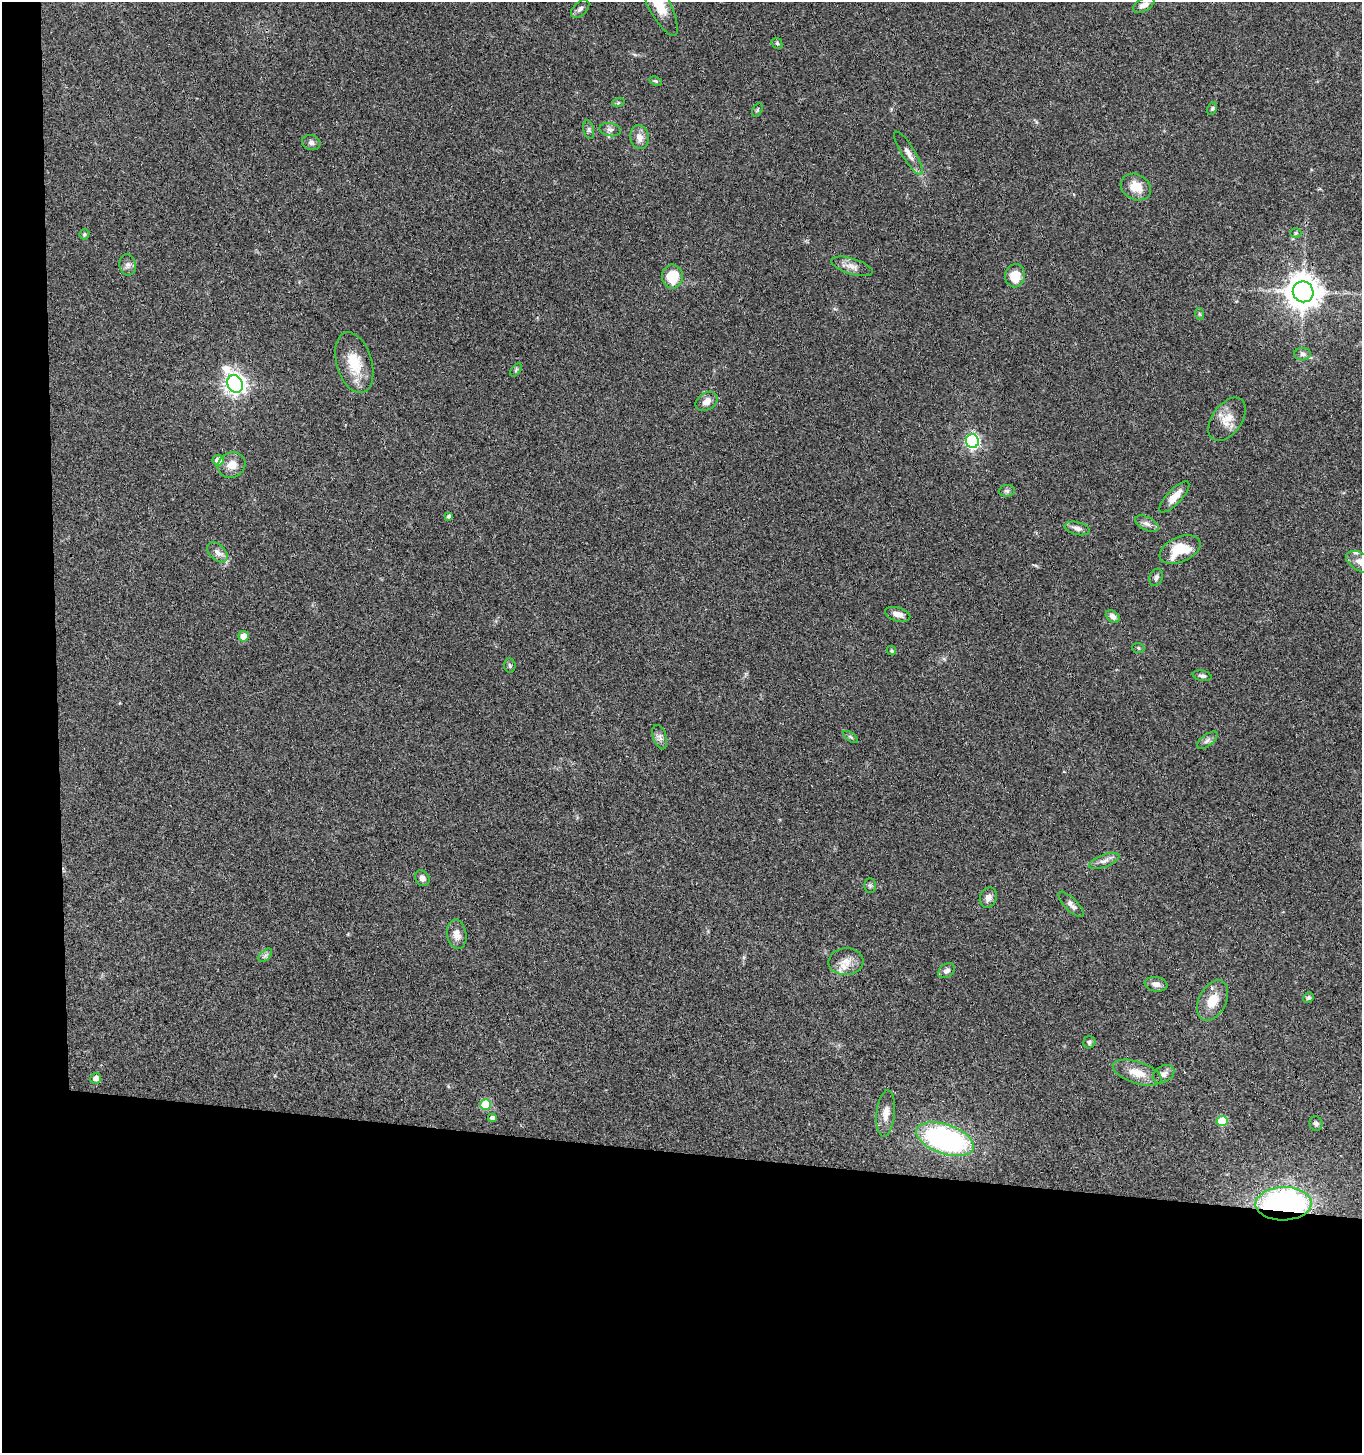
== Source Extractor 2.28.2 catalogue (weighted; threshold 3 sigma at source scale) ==
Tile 7 of 3 x 3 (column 1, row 3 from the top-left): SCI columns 205-1564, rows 6-1456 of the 4441 x 4368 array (HDU 1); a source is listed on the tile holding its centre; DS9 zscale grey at full resolution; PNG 1364 x 1455 px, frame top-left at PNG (2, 2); each listed source drawn as its Kron ellipse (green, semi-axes under 4 px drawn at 4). Shown black and unused: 24% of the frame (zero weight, under 3 of 4 exposures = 6% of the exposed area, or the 3 px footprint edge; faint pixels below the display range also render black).
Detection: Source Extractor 2.28.2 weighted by HDU 2 'WHT'; one run over the whole footprint, this tile lists its part. Background 0.0675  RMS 0.0053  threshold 0.0238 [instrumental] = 3 sigma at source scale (4.5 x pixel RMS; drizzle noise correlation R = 1.50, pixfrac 1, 0.05/0.05 arcsec/px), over >= 5 px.
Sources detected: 75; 2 inside a brighter listed object's ellipse — not listed separately; the other 73 listed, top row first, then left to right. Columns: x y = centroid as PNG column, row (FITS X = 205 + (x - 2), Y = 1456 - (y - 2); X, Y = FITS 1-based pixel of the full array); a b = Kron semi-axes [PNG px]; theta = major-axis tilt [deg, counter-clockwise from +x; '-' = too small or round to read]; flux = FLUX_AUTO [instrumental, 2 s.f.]
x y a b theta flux
658 3 37 11 -62 15
1144 5 12 6 28 2.8
580 9 11 6 45 1.8
777 43 6 5 - 0.75
655 81 6 4 -26 0.76
618 103 6 4 18 0.72
1212 108 7 4 63 0.81
757 110 7 4 60 0.79
589 130 9 5 -77 1.2
610 130 10 6 -11 2
639 137 12 9 -80 3.9
311 143 9 7 -16 1.7
908 153 25 6 -58 3.9
1136 187 16 12 -29 8.8
1296 233 5 5 - 0.84
84 234 5 4 - 0.64
128 265 10 8 -79 2.1
852 266 21 8 -17 3.8
1015 276 11 10 - 9.6
672 277 12 10 -89 15
1303 292 10 10 - 990
1200 314 6 3 -70 0.61
1302 354 8 6 -1 1.6
354 363 31 17 -73 15
516 370 7 4 54 0.83
235 384 9 7 -62 340
707 401 12 8 32 3.4
1227 419 24 14 54 7.8
972 441 7 6 - 110
218 460 5 5 - 4.5
232 465 14 12 28 5.8
1007 491 8 5 7 1.3
1174 497 20 7 46 6.3
449 516 4 4 - 1.3
1147 523 12 6 -27 2.4
1077 528 13 6 -15 2.3
1180 550 22 12 23 14
217 552 12 7 -44 3.3
1361 562 16 9 -29 4.5
1156 577 9 6 69 1.6
898 614 13 6 -17 3.5
1113 616 8 5 -39 2.4
243 636 5 5 - 5.5
1138 648 6 5 - 0.86
891 651 5 4 - 0.61
510 666 7 5 -86 0.97
1202 676 9 5 -11 1.5
660 737 12 6 -72 2.2
851 737 8 4 -36 0.9
1207 740 12 5 38 1.9
1104 861 16 6 21 2.7
422 878 8 7 - 2.3
870 885 7 6 - 0.96
988 898 10 8 67 2.9
1071 904 17 6 -46 2.4
457 934 15 9 -81 4.4
265 955 8 5 45 1.3
846 962 17 13 4 6.6
947 971 9 6 37 2.2
1156 984 11 7 -9 3
1308 998 5 5 - 1
1213 1000 21 13 63 9.6
1089 1042 6 6 - 1.2
1137 1073 25 11 -18 8.4
1163 1074 11 8 31 2.7
96 1078 5 5 - 3
486 1105 5 5 - 20
886 1113 23 9 84 5.2
492 1118 4 4 - 1.6
1222 1121 5 5 - 22
1316 1123 7 6 - 1.3
945 1139 30 14 -19 110
1284 1204 28 16 2 120
Overlapping masked pixels (flux is a lower limit): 1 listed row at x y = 1284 1204
Isophote crosses this tile's border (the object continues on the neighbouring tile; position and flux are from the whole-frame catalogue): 2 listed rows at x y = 658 3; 1361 562